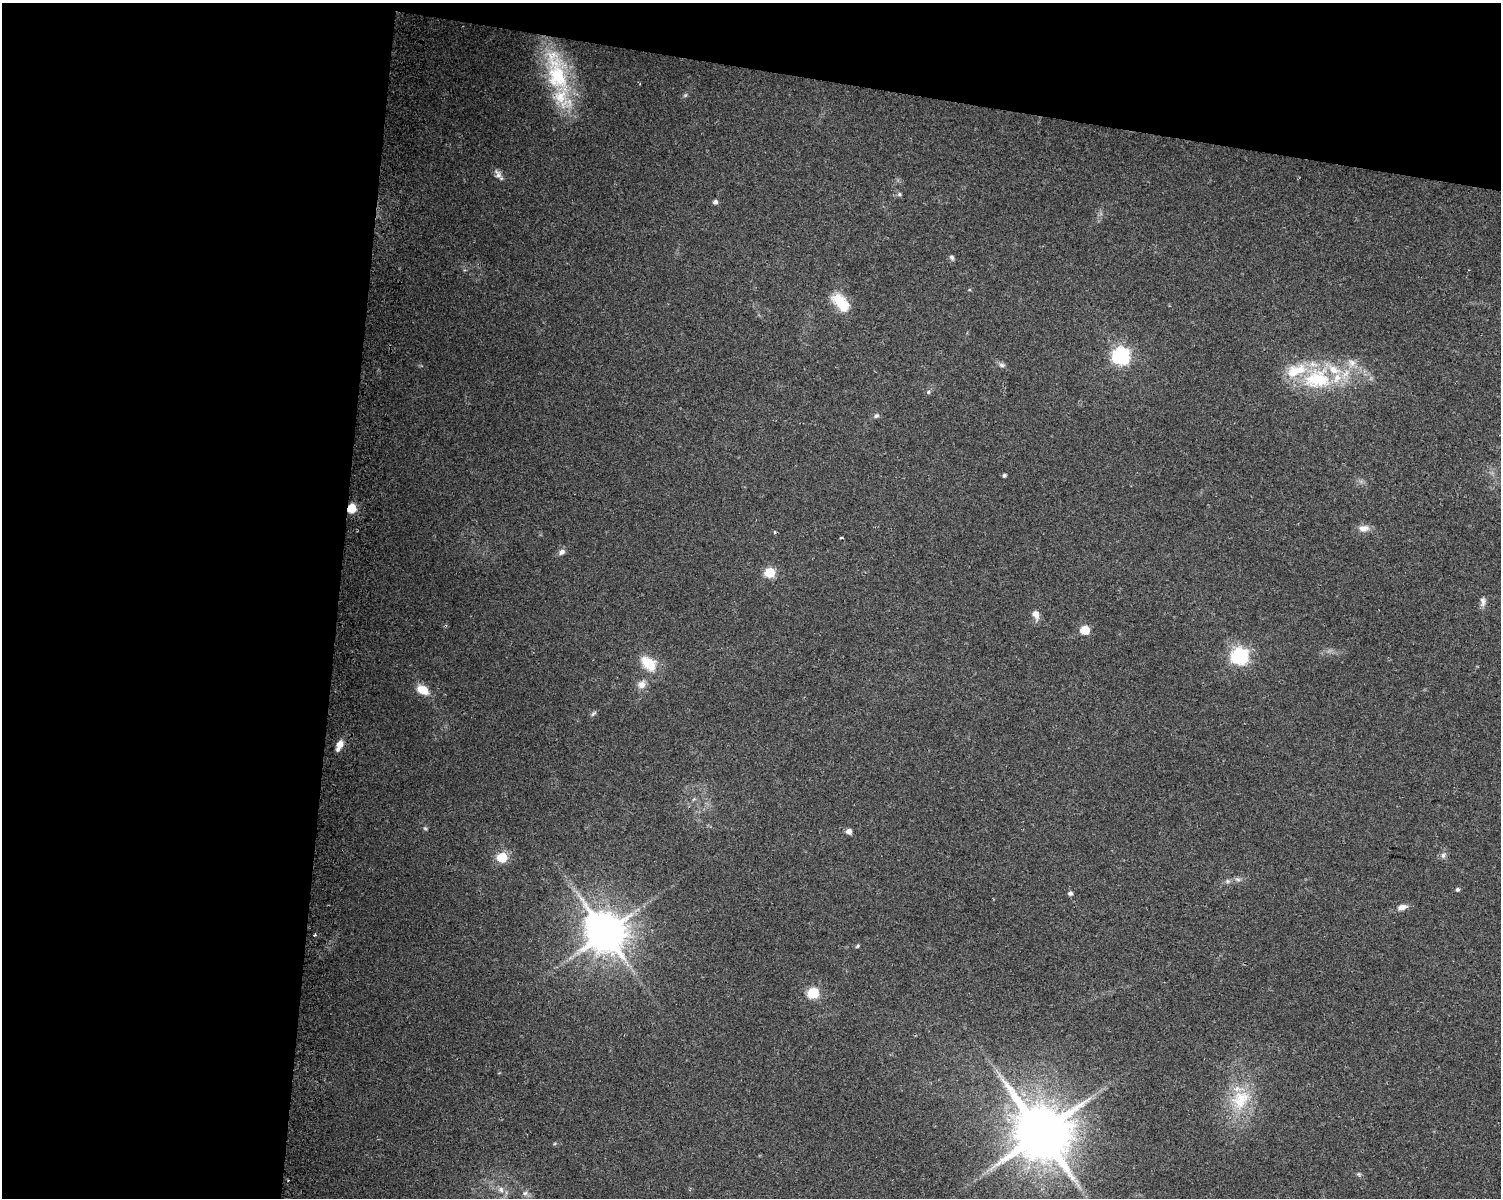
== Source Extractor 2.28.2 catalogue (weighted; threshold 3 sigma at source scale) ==
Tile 1 of 3 x 4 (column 1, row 1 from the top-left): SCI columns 317-1815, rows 3593-4788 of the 5070 x 4801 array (HDU 1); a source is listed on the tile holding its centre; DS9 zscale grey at full resolution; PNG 1503 x 1200 px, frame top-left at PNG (2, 3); no overlay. Shown black and unused: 29% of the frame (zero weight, under 2 of 3 exposures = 2% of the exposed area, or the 3 px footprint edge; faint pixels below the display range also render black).
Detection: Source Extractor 2.28.2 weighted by HDU 2 'WHT'; one run over the whole footprint, this tile lists its part. Background 0.0423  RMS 0.011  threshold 0.0477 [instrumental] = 3 sigma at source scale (4.5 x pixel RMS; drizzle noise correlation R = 1.50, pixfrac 1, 0.0396/0.0396 arcsec/px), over >= 5 px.
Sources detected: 55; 2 cosmic-ray / hot-pixel residue — not listed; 6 inside a brighter listed object's ellipse — not listed separately; the other 47 listed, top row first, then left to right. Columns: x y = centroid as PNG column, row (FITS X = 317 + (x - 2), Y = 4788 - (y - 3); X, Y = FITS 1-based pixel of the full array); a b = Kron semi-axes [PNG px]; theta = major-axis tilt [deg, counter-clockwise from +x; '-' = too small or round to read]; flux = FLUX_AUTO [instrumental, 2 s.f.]
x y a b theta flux
556 72 76 23 -74 100
685 95 7 5 44 1.9
498 174 14 7 -53 5.2
899 194 6 5 - 2.1
715 202 6 5 - 3.4
952 257 7 5 -64 2.7
969 290 5 3 - 1
840 302 26 14 -49 28
1121 356 7 7 - 360
1002 365 9 6 -2 3
1317 379 41 29 6 88
928 392 5 5 - 1.8
876 416 7 6 - 2.7
1004 475 4 4 - 2.3
352 508 5 5 - 56
1364 528 15 9 5 8.4
842 538 3 2 - 1.5
562 552 9 6 32 4.6
770 573 6 5 - 66
1483 601 14 7 86 5
1036 615 13 8 -75 7.4
1085 630 5 5 - 48
1240 656 7 7 - 310
648 663 22 15 -42 27
641 684 12 9 52 7.9
423 690 13 9 -29 19
593 713 9 5 45 2.2
339 745 14 6 65 8.4
694 799 6 4 44 1.7
425 828 7 4 -29 1.5
849 831 5 5 - 6.6
1443 855 9 7 62 3.9
502 858 6 6 - 61
1238 879 8 5 -20 2.9
1227 881 7 6 - 2.7
1457 889 5 5 - 2.2
1070 893 5 5 - 3.2
1402 907 10 6 16 8
605 932 12 11 - 3600
858 946 6 4 42 1.5
813 993 6 6 - 88
1240 1100 35 25 52 55
1040 1133 18 16 -38 7100
1359 1174 7 6 - 2
288 1180 2 2 - 0.67
501 1190 8 8 - 4.9
525 1193 9 6 10 3.4
Overlapping masked pixels (flux is a lower limit): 1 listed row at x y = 352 508